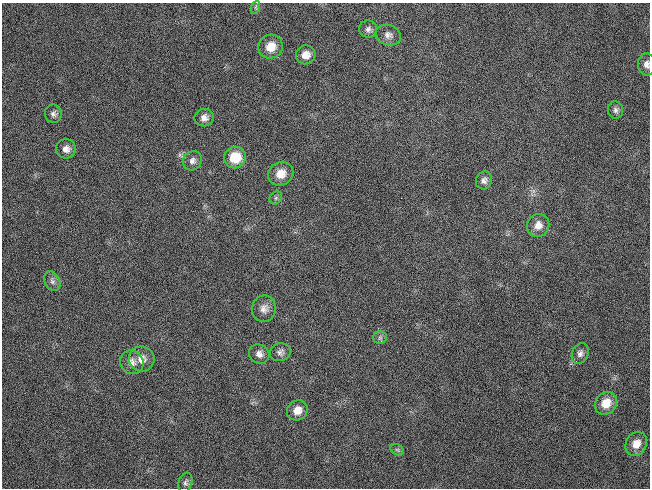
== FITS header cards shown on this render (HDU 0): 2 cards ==
NAXIS1  =                  648 / length of data axis 1
NAXIS2  =                  486 / length of data axis 2

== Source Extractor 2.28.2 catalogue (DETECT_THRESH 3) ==
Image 648 x 486 px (HDU 0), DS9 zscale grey, 1 PNG px = 1 image px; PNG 652 x 490 px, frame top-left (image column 1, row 486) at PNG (2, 3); each listed source drawn as its Kron ellipse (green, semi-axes under 4 px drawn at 4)
Background 137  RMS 27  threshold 80.8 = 3 sigma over >= 5 px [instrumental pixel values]
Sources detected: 29; all 29 listed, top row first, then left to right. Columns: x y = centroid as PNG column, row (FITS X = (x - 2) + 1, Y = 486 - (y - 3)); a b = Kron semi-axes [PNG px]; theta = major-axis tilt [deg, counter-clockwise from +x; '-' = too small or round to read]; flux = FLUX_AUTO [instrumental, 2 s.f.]
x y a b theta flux
256 7 7 4 72 2800
368 29 9 8 - 7700
388 35 13 10 -18 11000
271 47 12 11 - 26000
306 55 10 9 - 16000
647 64 11 8 -87 9100
616 110 9 7 -83 6000
53 114 9 8 - 7000
204 118 10 8 11 10000
66 149 10 9 - 11000
235 157 11 10 - 46000
192 161 10 9 - 8500
281 174 13 11 32 22000
484 180 9 8 - 7500
276 198 7 5 46 4000
538 225 12 11 - 16000
52 281 10 7 -63 7400
264 309 13 12 - 14000
380 337 7 6 - 4700
280 352 10 9 - 7700
259 354 10 9 - 10000
580 354 10 8 65 7600
142 359 13 12 - 17000
132 362 12 11 - 13000
606 403 12 10 50 28000
297 410 11 9 36 17000
636 444 12 10 61 21000
397 450 7 5 -30 3600
185 482 10 6 72 5500
At the frame edge (FLAGS 8, measured only in part): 1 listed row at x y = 647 64